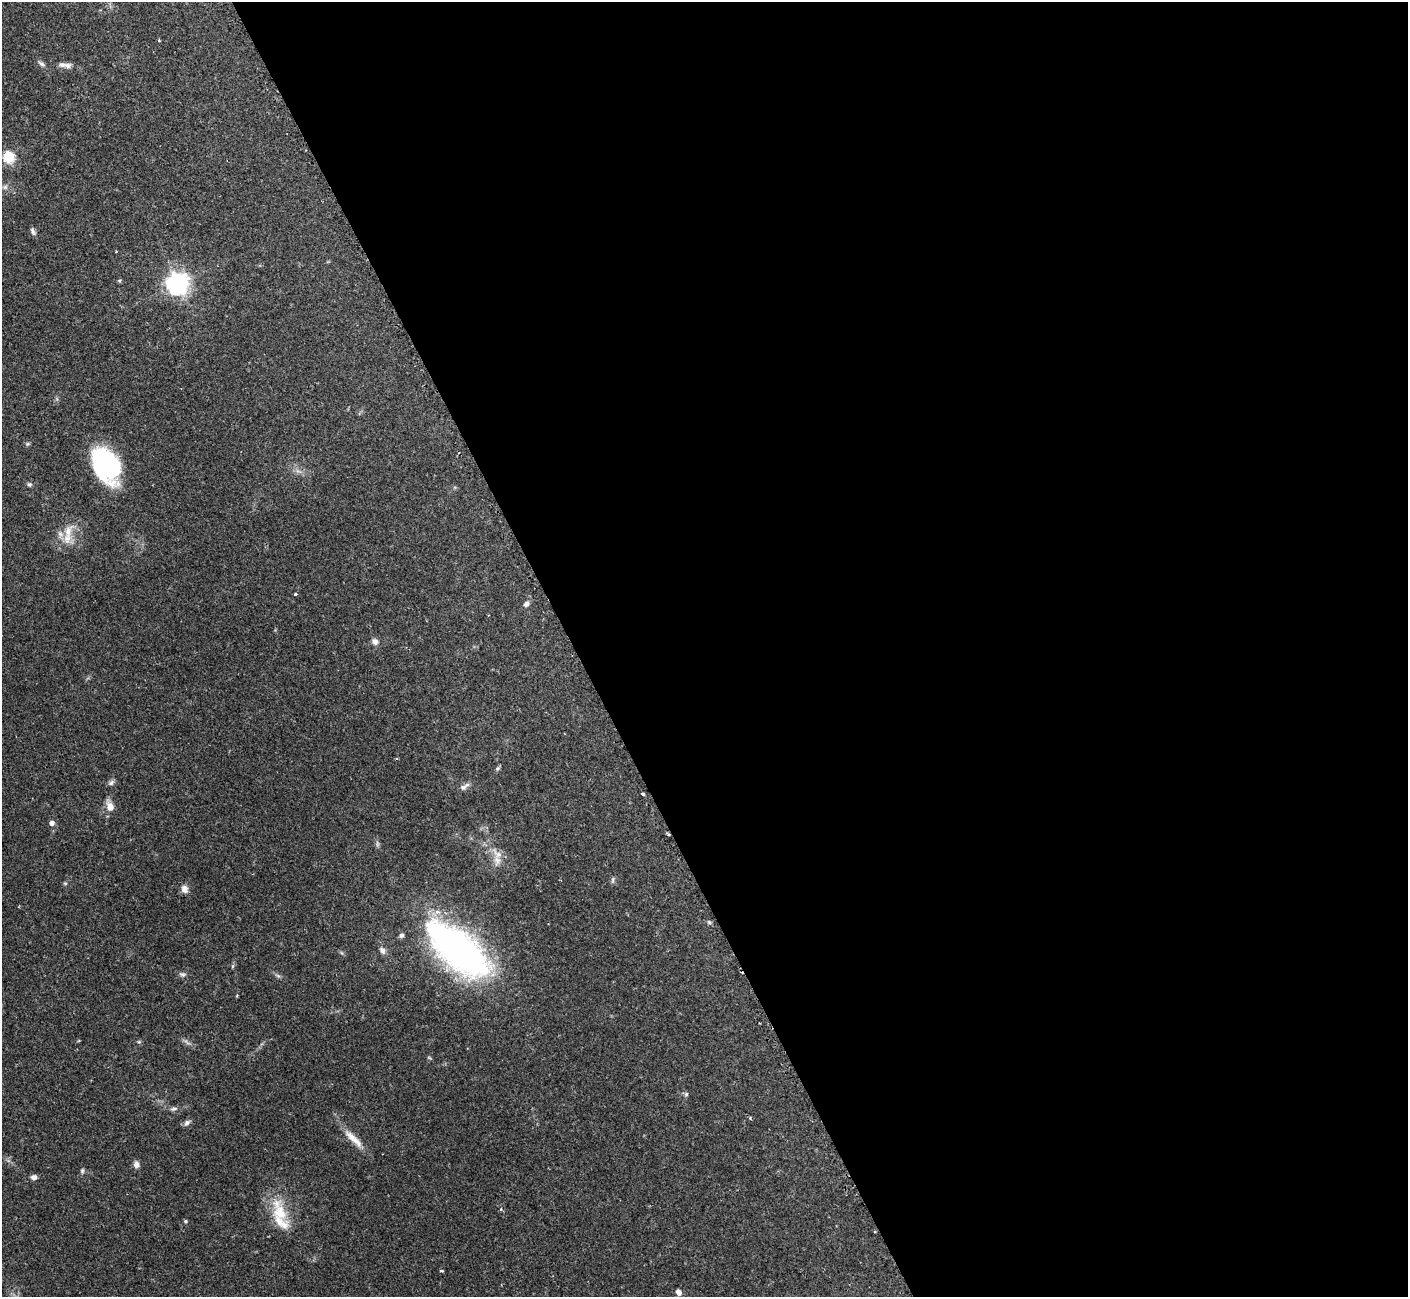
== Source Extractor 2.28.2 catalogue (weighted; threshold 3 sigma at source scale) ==
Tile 8 of 4 x 4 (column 4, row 2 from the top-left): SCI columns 4237-5642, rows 2761-4055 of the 5652 x 5640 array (HDU 1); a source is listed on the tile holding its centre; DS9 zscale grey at full resolution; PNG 1410 x 1299 px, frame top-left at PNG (2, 2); no overlay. Shown black and unused: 59% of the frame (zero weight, under 2 of 3 exposures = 2% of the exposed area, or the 3 px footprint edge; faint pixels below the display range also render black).
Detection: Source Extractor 2.28.2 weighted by HDU 2 'WHT'; one run over the whole footprint, this tile lists its part. Background 0.135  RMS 0.005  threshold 0.0227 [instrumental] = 3 sigma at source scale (4.5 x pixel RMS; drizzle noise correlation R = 1.50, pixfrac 1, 0.05/0.05 arcsec/px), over >= 5 px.
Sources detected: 53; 1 too faint to see at this stretch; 2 inside a brighter object's white glare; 1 cosmic-ray / hot-pixel residue — not listed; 5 inside a brighter listed object's ellipse — not listed separately; the other 44 listed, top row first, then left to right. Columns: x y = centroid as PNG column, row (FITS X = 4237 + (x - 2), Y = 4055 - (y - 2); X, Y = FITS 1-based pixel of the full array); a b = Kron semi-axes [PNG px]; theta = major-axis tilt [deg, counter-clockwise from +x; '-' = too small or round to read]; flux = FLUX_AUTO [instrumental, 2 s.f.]
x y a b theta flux
159 40 4 3 - 0.5
42 64 9 5 -32 1.5
62 64 12 7 -5 2.2
9 157 6 5 - 48
5 187 8 6 2 1.7
33 231 11 5 -69 1.4
116 251 3 2 - 0.32
119 281 4 4 - 0.76
178 283 8 7 - 350
105 464 38 22 -64 49
29 484 7 5 -27 0.96
68 531 21 11 71 7.8
295 594 3 3 - 1.1
526 604 8 6 59 1.7
375 642 9 8 - 2.2
498 768 7 5 61 0.91
111 783 9 6 40 1.4
464 787 15 6 34 2.2
643 794 4 3 - 3.4
110 806 14 9 -66 4.1
52 823 6 5 - 1.8
497 854 21 8 -46 5.3
613 880 9 4 89 0.92
185 889 8 7 - 3.4
709 922 5 4 - 0.81
457 949 91 40 -41 160
382 950 10 7 -56 2
233 966 6 4 70 0.65
182 974 9 6 -18 1.3
278 976 7 4 -19 0.94
139 1042 6 4 -17 0.63
686 1094 6 5 - 1
174 1109 9 5 14 1.4
750 1118 4 4 - 0.53
187 1123 10 6 46 1.6
353 1139 35 8 -44 7
136 1164 8 7 - 2.3
82 1171 8 5 88 0.97
34 1177 7 6 - 2
501 1209 4 4 - 0.68
280 1212 39 19 -72 19
185 1221 5 4 - 0.83
441 1271 4 3 - 0.96
679 1292 7 6 - 2.4